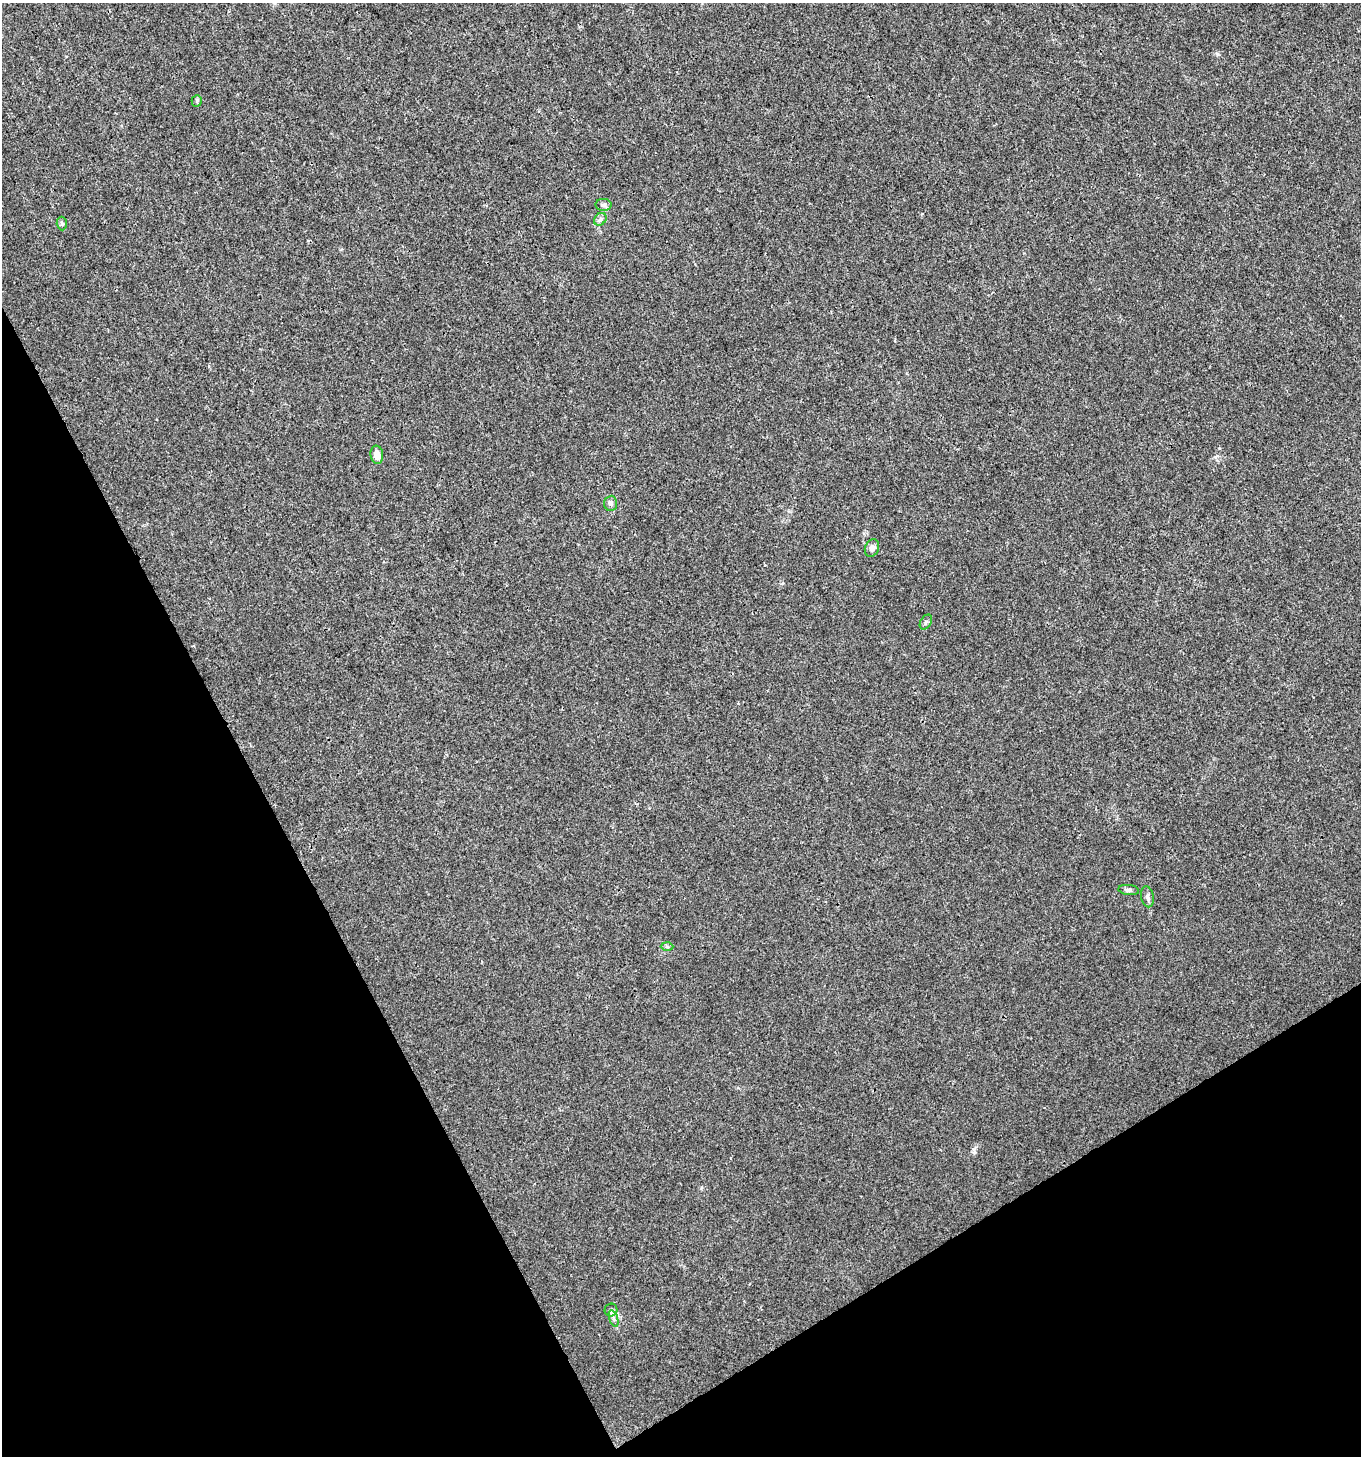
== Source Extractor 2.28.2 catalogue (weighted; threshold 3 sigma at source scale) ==
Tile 14 of 4 x 4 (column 2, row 4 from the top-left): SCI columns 1467-2825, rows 4-1457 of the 5713 x 5819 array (HDU 1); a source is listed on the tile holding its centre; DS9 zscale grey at full resolution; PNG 1363 x 1458 px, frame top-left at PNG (2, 3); each listed source drawn as its Kron ellipse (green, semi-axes under 4 px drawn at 4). Shown black and unused: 27% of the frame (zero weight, under 3 of 4 exposures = <1% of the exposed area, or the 3 px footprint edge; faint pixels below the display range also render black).
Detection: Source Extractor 2.28.2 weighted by HDU 2 'WHT'; one run over the whole footprint, this tile lists its part. Background 0.00761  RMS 0.0026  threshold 0.0117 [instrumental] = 3 sigma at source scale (4.5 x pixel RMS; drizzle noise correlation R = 1.50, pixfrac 1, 0.0396/0.0396 arcsec/px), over >= 5 px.
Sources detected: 13; all 13 listed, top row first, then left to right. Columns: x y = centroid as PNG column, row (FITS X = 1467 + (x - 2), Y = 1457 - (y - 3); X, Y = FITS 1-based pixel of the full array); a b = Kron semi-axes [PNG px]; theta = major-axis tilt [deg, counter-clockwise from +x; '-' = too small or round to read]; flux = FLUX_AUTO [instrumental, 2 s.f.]
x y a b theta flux
197 101 6 5 - 0.39
603 205 8 6 1 0.68
600 219 7 5 45 0.62
62 223 7 5 -88 0.51
377 455 9 6 -82 2.1
610 503 7 6 - 0.97
872 548 9 7 69 1.1
926 622 8 5 59 0.58
1129 890 10 5 -6 0.8
1147 897 11 6 -79 0.91
667 947 6 4 -2 0.4
611 1310 6 6 - 0.65
614 1319 9 4 -71 0.72
Unlisted compact peaks at least as high as the median listed source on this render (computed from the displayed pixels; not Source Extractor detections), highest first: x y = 1217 54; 974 1149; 1215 457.